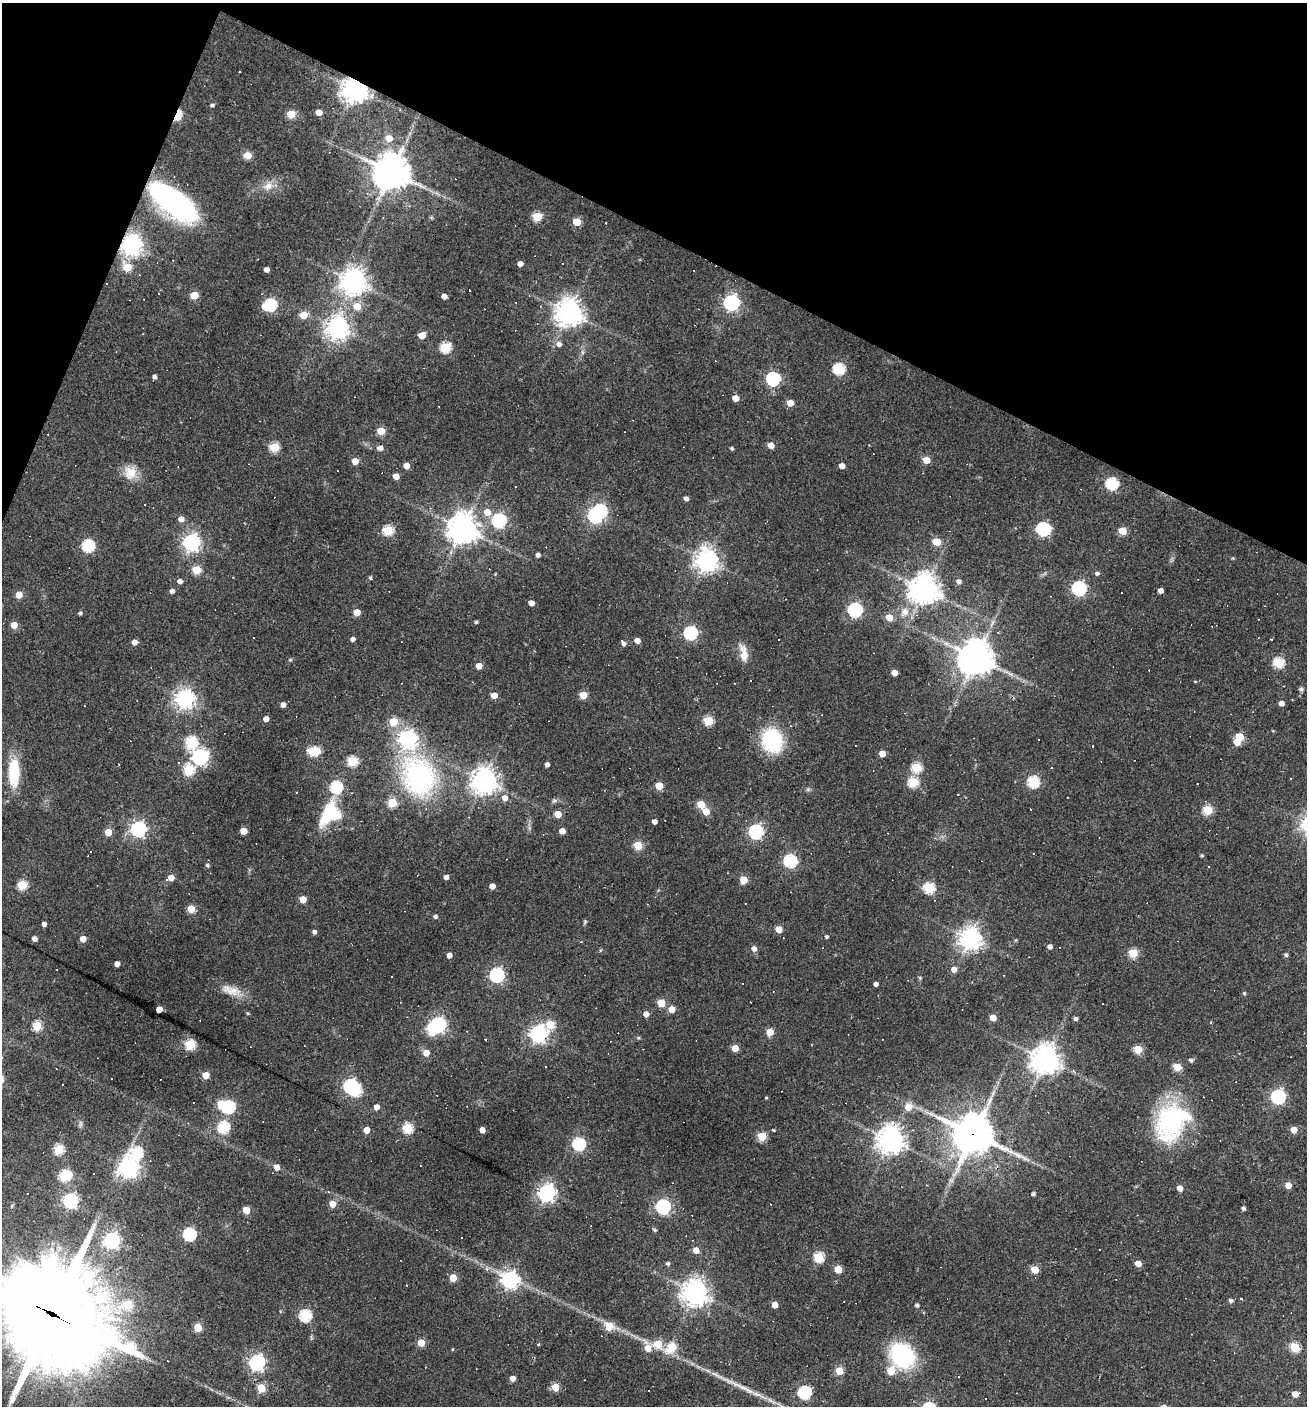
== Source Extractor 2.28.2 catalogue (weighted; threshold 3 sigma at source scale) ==
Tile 2 of 4 x 4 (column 2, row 1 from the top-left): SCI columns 1577-2881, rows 4213-5616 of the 5628 x 5617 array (HDU 1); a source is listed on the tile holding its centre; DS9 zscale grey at full resolution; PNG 1309 x 1408 px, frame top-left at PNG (2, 3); no overlay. Shown black and unused: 20% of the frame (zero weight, under 2 of 3 exposures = <1% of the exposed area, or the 3 px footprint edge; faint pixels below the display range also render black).
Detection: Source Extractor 2.28.2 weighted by HDU 2 'WHT'; one run over the whole footprint, this tile lists its part. Background 0.0535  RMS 0.0077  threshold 0.0346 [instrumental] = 3 sigma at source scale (4.5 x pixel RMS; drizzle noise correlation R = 1.50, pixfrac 1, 0.05/0.05 arcsec/px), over >= 5 px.
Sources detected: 333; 9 inside a brighter object's white glare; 55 cosmic-ray / hot-pixel residue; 1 long thin detection or spike segment (spike, bleed or trail) — not listed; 1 inside a brighter listed object's ellipse — not listed separately; the other 267 listed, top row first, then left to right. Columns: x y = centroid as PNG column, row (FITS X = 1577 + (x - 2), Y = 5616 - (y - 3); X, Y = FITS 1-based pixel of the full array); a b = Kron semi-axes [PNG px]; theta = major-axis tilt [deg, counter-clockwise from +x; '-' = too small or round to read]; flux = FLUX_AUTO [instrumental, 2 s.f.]
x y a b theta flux
355 89 8 8 - 740
372 95 9 6 36 3.1
212 105 5 4 - 1.7
400 110 4 3 - 0.65
319 112 5 4 - 8.4
291 114 5 5 - 26
177 115 9 5 67 29
389 138 6 5 - 10
247 155 5 5 - 20
391 172 11 11 - 1700
268 186 15 11 24 8.1
173 201 48 23 -34 150
537 216 5 5 - 33
577 222 5 5 - 21
131 245 7 7 - 540
520 264 4 4 - 4.5
127 267 5 5 - 25
266 269 4 4 - 4.7
353 281 9 8 - 760
194 295 5 5 - 23
444 296 4 4 - 4.7
731 303 6 6 - 230
270 305 8 6 19 90
357 306 6 5 - 18
569 313 9 9 - 800
303 315 5 5 - 15
337 328 8 7 - 590
422 335 5 5 - 12
559 344 6 5 - 3.6
445 347 6 5 - 56
839 369 6 5 - 70
154 377 4 4 - 2.2
773 379 6 6 - 130
735 398 5 4 - 9.7
790 403 5 4 - 11
381 431 5 5 - 20
771 445 5 4 - 8.2
274 447 5 5 - 38
380 448 9 7 9 2.8
732 448 4 4 - 1.4
926 460 5 4 - 15
355 461 5 5 - 11
406 466 4 4 - 7.7
842 466 4 4 - 5.9
130 473 18 16 -87 12
396 476 5 4 - 7.8
1112 484 6 6 - 87
686 499 4 4 - 2.9
487 512 6 6 - 10
595 516 6 6 - 160
181 519 5 5 - 6.1
499 520 6 6 - 140
463 528 10 10 - 930
1043 529 6 6 - 120
388 530 5 5 - 47
1122 531 5 5 - 24
191 542 7 6 - 330
937 542 5 5 - 22
88 546 6 6 - 89
538 555 4 4 - 2.8
1233 558 4 4 - 0.82
706 560 7 7 - 640
490 569 3 2 - 0.47
196 570 5 5 - 29
1097 573 5 5 - 2
370 578 5 3 - 1.4
180 581 5 4 - 3.2
959 581 5 5 - 3.3
1079 588 6 6 - 150
924 589 9 9 - 1100
172 591 4 4 - 3.1
1161 591 4 4 - 4.6
1121 593 2 2 - 0.7
19 595 5 5 - 13
531 603 4 4 - 6.1
855 610 6 6 - 140
357 612 5 4 - 13
905 612 13 11 57 8.5
80 613 4 3 - 1.9
889 617 5 5 - 12
476 622 3 3 - 1.4
14 625 5 4 - 12
690 633 6 6 - 120
353 639 4 4 - 3.3
1271 639 3 3 - 2.8
637 640 5 4 - 5.2
134 642 5 4 - 6
624 644 5 4 - 2.7
744 653 23 9 -78 9.4
976 658 11 10 - 1500
290 660 5 4 - 1.1
1279 663 6 5 - 59
479 666 5 4 - 10
894 673 4 4 - 8.1
1301 689 5 5 - 2.3
494 695 5 4 - 9
583 695 5 5 - 19
185 699 7 7 - 430
1281 703 4 4 - 4.8
283 705 4 4 - 4.5
266 719 4 4 - 6.4
708 721 5 5 - 39
393 722 5 5 - 29
1239 737 5 5 - 21
408 739 7 7 - 370
772 740 19 16 -74 67
192 743 23 19 -88 20
1093 746 2 2 - 0.65
312 751 5 5 - 36
882 754 5 4 - 10
200 757 7 6 - 240
352 761 5 5 - 51
178 762 3 3 - 1.4
547 764 4 4 - 3.1
916 768 5 5 - 43
188 770 6 5 - 52
14 772 29 11 89 37
418 777 37 29 -67 140
1290 779 3 2 - 0.89
484 781 8 8 - 780
913 782 5 5 - 50
1033 782 6 5 - 70
659 786 5 5 - 20
336 787 6 6 - 84
808 789 7 4 0 1.2
296 792 3 2 - 0.73
505 798 6 5 - 6
554 801 7 6 - 1.7
392 803 5 5 - 36
701 804 5 5 - 25
1208 810 5 5 - 39
706 811 5 5 - 14
337 814 6 5 - 40
558 814 5 4 - 13
468 817 3 3 - 0.62
654 822 4 4 - 4
138 829 6 6 - 210
244 831 5 4 - 14
562 831 4 4 - 7.7
108 832 5 5 - 16
756 832 6 6 - 170
638 845 5 5 - 32
91 852 3 2 - 0.94
1033 854 3 3 - 2.2
1202 856 4 4 - 1.1
790 861 6 6 - 110
207 865 4 4 - 1.6
1209 866 3 2 - 0.5
446 877 4 4 - 3.6
171 878 5 5 - 8.2
743 880 5 5 - 21
22 885 5 5 - 44
492 886 4 4 - 6.6
929 888 6 5 - 65
303 899 5 5 - 15
191 909 5 5 - 23
435 917 4 4 - 2.2
585 922 7 4 61 1.1
44 924 4 4 - 3.4
778 929 5 4 - 12
314 932 4 4 - 2.7
827 937 4 3 - 1.6
35 939 4 4 - 4.1
83 939 4 4 - 9.7
970 939 7 7 - 590
581 942 4 2 - 0.63
1050 946 4 4 - 3.4
754 949 5 5 - 4.7
600 950 5 4 - 0.82
1133 953 5 5 - 35
449 955 4 4 - 5.3
1286 955 5 5 - 1.7
117 964 4 4 - 4.8
954 969 5 5 - 5.2
497 975 6 6 - 170
920 978 5 4 - 0.89
876 984 4 4 - 3.3
233 991 26 12 -8 11
1244 993 5 4 - 1.2
661 1003 5 5 - 23
159 1009 4 4 - 10
672 1009 5 5 - 9
248 1013 5 4 - 0.9
646 1014 5 4 - 5.3
993 1018 5 4 - 11
1076 1019 4 4 - 2.1
438 1025 6 6 - 210
550 1025 6 5 - 27
37 1026 5 5 - 39
770 1032 5 5 - 17
538 1034 6 6 - 310
638 1038 5 4 - 0.94
190 1044 5 5 - 59
735 1048 5 5 - 10
1138 1049 5 5 - 26
426 1053 5 5 - 8.3
1045 1059 9 9 - 860
1191 1060 5 4 - 2.3
546 1066 2 2 - 0.61
1177 1067 5 5 - 25
206 1075 5 5 - 16
351 1086 6 6 - 170
1278 1097 6 6 - 160
766 1098 4 3 - 0.76
228 1107 6 5 - 100
376 1107 4 4 - 5.9
908 1107 6 6 - 13
1171 1122 47 34 60 92
223 1127 6 6 - 75
408 1128 5 5 - 53
366 1130 5 4 - 9.7
482 1130 4 4 - 6.4
773 1130 4 3 - 1
1294 1130 5 4 - 11
973 1134 14 12 -26 2200
762 1136 5 5 - 28
890 1140 8 8 - 930
579 1144 6 6 - 98
59 1149 5 5 - 48
137 1152 7 6 - 67
277 1167 5 5 - 6.2
129 1168 7 7 - 460
64 1176 6 5 - 55
951 1180 6 6 - 1.9
1288 1185 5 4 - 9.6
1180 1188 4 4 - 6.9
547 1193 7 6 - 340
1033 1194 4 3 - 2.1
70 1201 6 6 - 190
333 1204 5 5 - 10
663 1207 6 6 - 180
1243 1208 4 4 - 2.2
246 1210 5 5 - 17
655 1230 5 4 - 1.3
189 1234 6 6 - 100
112 1241 6 6 - 250
696 1250 5 5 - 8
818 1257 5 5 - 48
668 1264 5 5 - 1.6
1138 1264 5 4 - 11
838 1269 5 5 - 18
1035 1270 5 5 - 19
453 1278 5 5 - 17
510 1280 7 7 - 300
695 1292 8 8 - 810
1231 1301 5 4 - 2.2
127 1305 8 6 12 30
775 1305 5 4 - 10
917 1305 4 4 - 2
53 1314 68 40 -28 10000
305 1315 6 6 - 78
609 1327 6 5 - 20
198 1328 5 5 - 25
421 1343 5 5 - 17
658 1344 6 5 - 21
672 1347 6 5 - 36
1295 1347 5 5 - 43
648 1348 8 6 -75 11
452 1349 5 3 - 0.64
902 1355 26 21 -50 73
257 1363 6 6 - 240
839 1371 5 5 - 22
513 1378 4 4 - 6.4
555 1387 5 5 - 23
261 1388 5 5 - 29
804 1392 6 6 - 110
1295 1394 6 4 8 9.6
Overlapping masked pixels (flux is a lower limit): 6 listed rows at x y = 355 89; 177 115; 173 201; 131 245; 973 1134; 53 1314
Isophote crosses this tile's border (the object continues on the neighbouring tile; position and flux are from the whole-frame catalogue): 1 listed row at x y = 53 1314